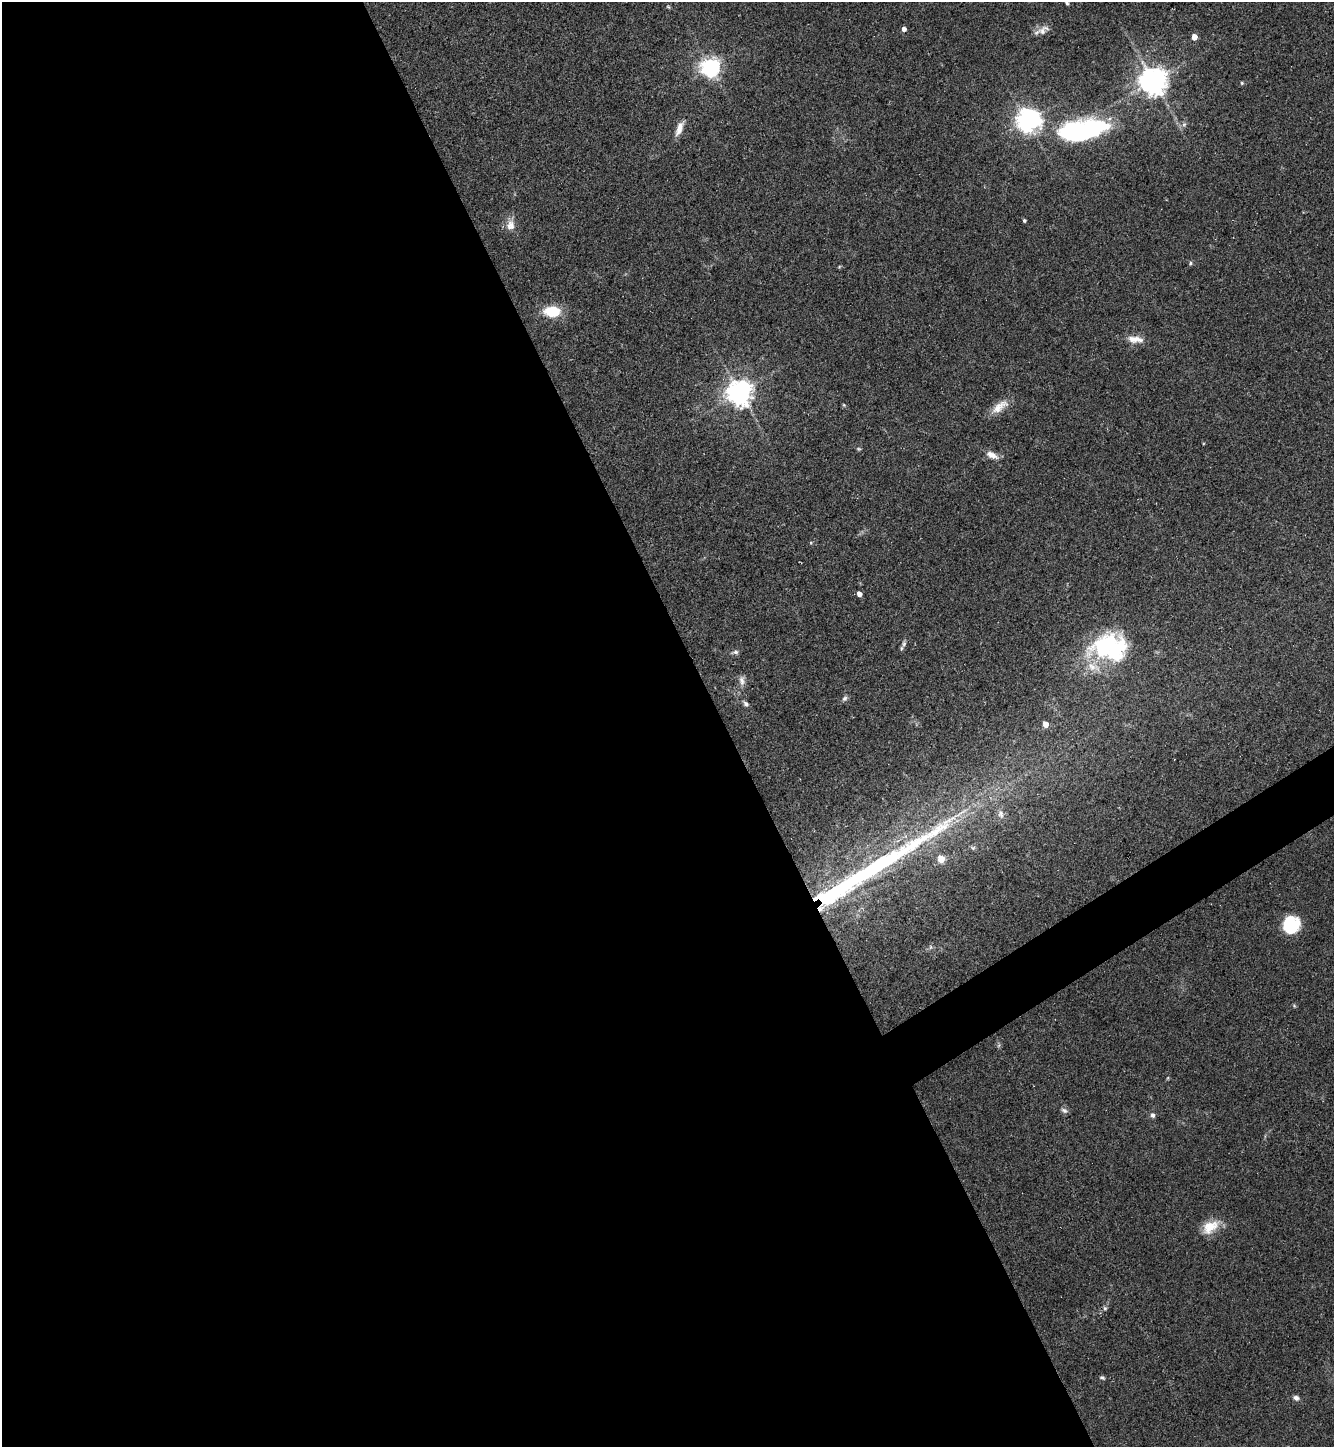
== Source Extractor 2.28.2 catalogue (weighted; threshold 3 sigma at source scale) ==
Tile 9 of 4 x 4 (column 1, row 3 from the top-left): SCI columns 291-1622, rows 1446-2890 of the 5774 x 5783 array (HDU 1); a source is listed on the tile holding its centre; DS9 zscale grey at full resolution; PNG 1336 x 1449 px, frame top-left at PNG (2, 2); no overlay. Shown black and unused: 56% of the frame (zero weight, under 3 of 5 exposures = <1% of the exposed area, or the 3 px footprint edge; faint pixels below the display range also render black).
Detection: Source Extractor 2.28.2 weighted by HDU 2 'WHT'; one run over the whole footprint, this tile lists its part. Background 0.0627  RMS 0.0059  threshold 0.0266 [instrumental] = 3 sigma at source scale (4.5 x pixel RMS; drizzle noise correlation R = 1.50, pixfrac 1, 0.05/0.05 arcsec/px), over >= 5 px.
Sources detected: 49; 3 inside a brighter object's white glare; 1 long thin detection or spike segment (spike, bleed or trail) — not listed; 1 inside a brighter listed object's ellipse — not listed separately; the other 44 listed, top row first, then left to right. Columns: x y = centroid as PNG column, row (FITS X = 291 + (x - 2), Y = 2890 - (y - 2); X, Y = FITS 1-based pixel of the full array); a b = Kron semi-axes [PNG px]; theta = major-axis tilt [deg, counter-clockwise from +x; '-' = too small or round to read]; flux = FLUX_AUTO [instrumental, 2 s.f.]
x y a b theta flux
1067 3 6 4 -58 1.1
668 7 6 4 -42 0.78
904 29 4 4 - 2.8
1043 30 18 10 29 5.1
1194 37 5 4 - 7.5
710 67 7 7 - 330
1153 81 9 8 - 780
1242 83 5 5 - 0.81
1027 122 9 8 - 410
1184 124 8 6 68 1.7
679 128 21 8 68 5.6
1071 130 39 21 24 58
1024 221 3 3 - 1
511 225 18 11 77 5.7
1190 263 6 5 - 1
839 267 5 4 - 0.61
552 312 18 12 -1 18
1135 339 23 9 -5 6.9
739 393 8 8 - 670
844 405 5 4 - 0.67
1000 407 27 10 36 8.4
859 449 6 4 -1 0.8
992 455 16 8 -25 5.1
859 594 4 4 - 4.2
904 644 11 6 78 1.9
1105 646 50 27 36 59
735 652 10 6 6 2
742 680 14 8 88 3.7
845 698 8 6 55 1.7
746 704 8 5 -48 1.9
1045 724 5 4 - 7
1001 814 13 8 -79 3.3
973 848 7 6 - 1.2
941 859 5 5 - 15
838 891 65 14 32 100
1291 924 18 17 - 25
930 947 7 4 90 1.1
1294 1006 6 5 - 0.75
1064 1110 10 6 -28 1.8
1153 1115 7 6 - 1.7
1210 1227 25 14 34 12
1105 1308 6 6 - 1.2
1102 1378 7 5 -20 1.1
1296 1398 8 6 -17 2.3
Overlapping masked pixels (flux is a lower limit): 1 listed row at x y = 838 891
Isophote crosses this tile's border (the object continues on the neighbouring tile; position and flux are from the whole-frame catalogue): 1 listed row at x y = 1067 3